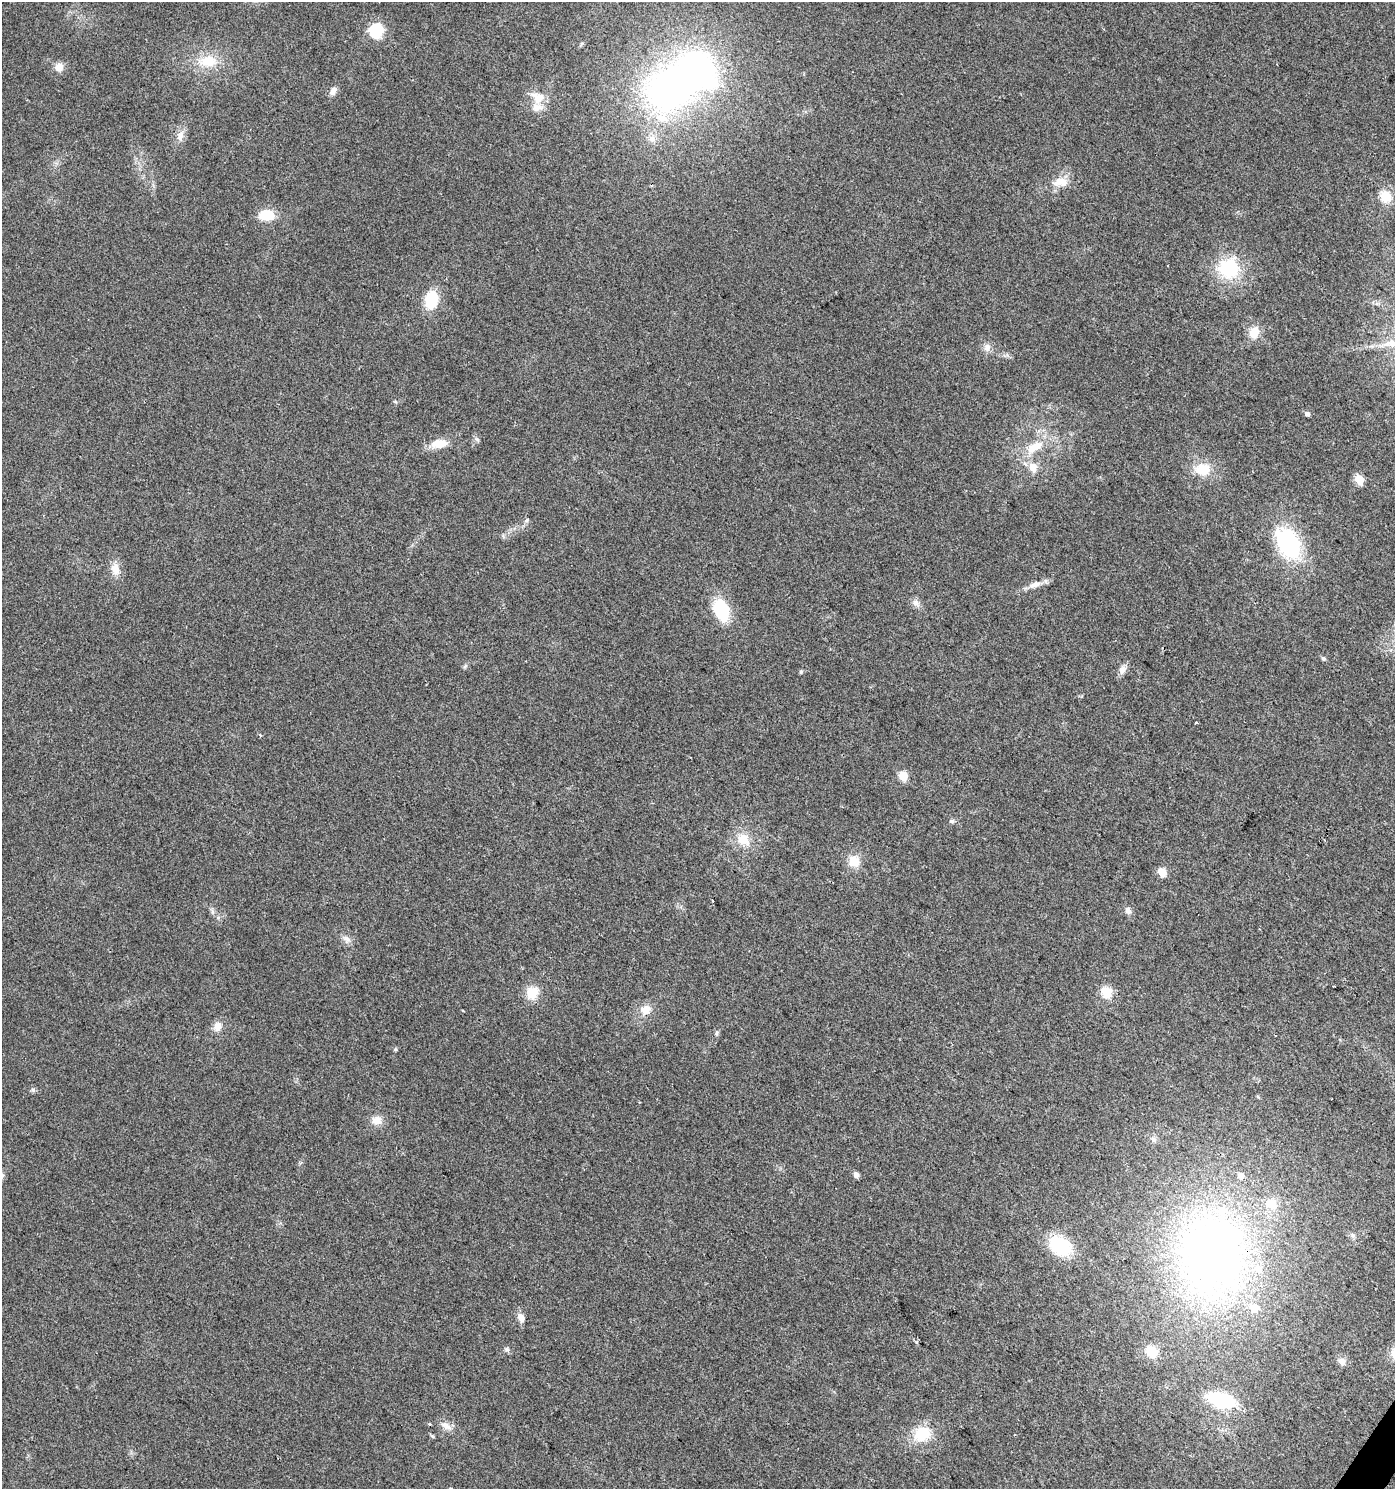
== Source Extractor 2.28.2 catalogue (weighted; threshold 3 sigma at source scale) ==
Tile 6 of 4 x 4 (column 2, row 2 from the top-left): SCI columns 1642-3034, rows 2975-4461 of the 6001 x 5954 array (HDU 1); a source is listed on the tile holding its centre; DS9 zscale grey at full resolution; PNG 1397 x 1491 px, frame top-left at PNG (2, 2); no overlay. Shown black and unused: <1% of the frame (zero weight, under 2 of 3 exposures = <1% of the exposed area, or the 3 px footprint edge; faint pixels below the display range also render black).
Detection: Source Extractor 2.28.2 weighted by HDU 2 'WHT'; one run over the whole footprint, this tile lists its part. Background 0.0242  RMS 0.0061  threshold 0.0276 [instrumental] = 3 sigma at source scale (4.5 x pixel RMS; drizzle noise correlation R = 1.50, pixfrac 1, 0.0396/0.0396 arcsec/px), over >= 5 px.
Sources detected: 70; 1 inside a brighter object's white glare — not listed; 2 inside a brighter listed object's ellipse — not listed separately; the other 67 listed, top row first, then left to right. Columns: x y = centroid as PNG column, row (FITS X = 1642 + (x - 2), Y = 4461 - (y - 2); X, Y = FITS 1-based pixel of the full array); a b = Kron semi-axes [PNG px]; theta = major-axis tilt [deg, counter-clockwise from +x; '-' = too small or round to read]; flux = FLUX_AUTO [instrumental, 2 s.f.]
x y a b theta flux
376 31 7 6 - 100
208 61 26 16 4 17
59 67 10 9 - 5.2
667 90 47 44 50 190
333 91 12 8 71 3
538 98 20 16 -24 10
180 135 15 8 73 4.6
1061 182 20 11 0 8.5
1386 196 13 12 - 11
266 215 16 11 -1 14
1229 269 21 20 - 37
431 300 19 13 84 20
1254 332 15 12 68 8.6
987 347 11 9 70 3.4
395 402 6 4 -2 0.76
1307 414 5 4 - 2
477 439 8 4 -36 1.1
439 444 20 10 8 10
1035 447 25 11 31 14
1033 467 7 7 - 8.6
1203 469 19 14 1 14
1359 480 6 5 - 23
527 520 7 4 71 1
1288 543 26 17 -60 74
115 569 17 11 -77 6.5
1035 585 16 8 21 4.8
916 603 10 9 - 3.1
721 610 18 12 -69 38
1323 658 6 5 - 1.3
1122 670 13 8 68 3.4
801 672 6 4 70 0.84
1196 723 3 3 - 1.3
260 735 4 3 - 0.71
903 776 6 5 - 22
952 821 7 5 15 1.3
743 839 20 16 -42 11
854 861 14 12 -51 9.2
1162 872 5 5 - 16
1128 910 10 8 -60 2.4
212 912 9 4 -89 1.5
347 939 13 7 -31 3.1
1333 986 3 2 - 0.55
1107 992 6 5 - 41
532 993 16 13 58 11
645 1010 13 11 49 7.3
463 1011 4 2 - 0.55
217 1027 12 10 87 4.9
716 1033 8 4 90 1.1
395 1049 5 4 - 0.83
33 1090 6 5 - 1.2
377 1120 14 12 6 5.6
1153 1139 9 4 -55 1.6
856 1175 5 5 - 3.3
1241 1175 8 7 - 3.1
2 1176 10 5 56 1.8
1272 1204 14 12 -45 8.8
1352 1235 7 4 -71 1.2
1060 1246 19 14 -32 44
1212 1255 85 68 -87 410
521 1318 12 8 -67 3.7
506 1349 7 5 -16 1.4
1152 1352 12 10 -43 12
1341 1361 12 8 -34 2.9
1221 1400 26 13 -16 46
446 1426 17 9 -33 4.5
922 1434 21 17 25 19
432 1436 6 4 -44 0.87
Overlapping masked pixels (flux is a lower limit): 1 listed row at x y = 1212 1255
Isophote crosses this tile's border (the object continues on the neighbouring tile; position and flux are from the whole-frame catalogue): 1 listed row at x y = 2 1176
Unlisted compact peaks at least as high as the median listed source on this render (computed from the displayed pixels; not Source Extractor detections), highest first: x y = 465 666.